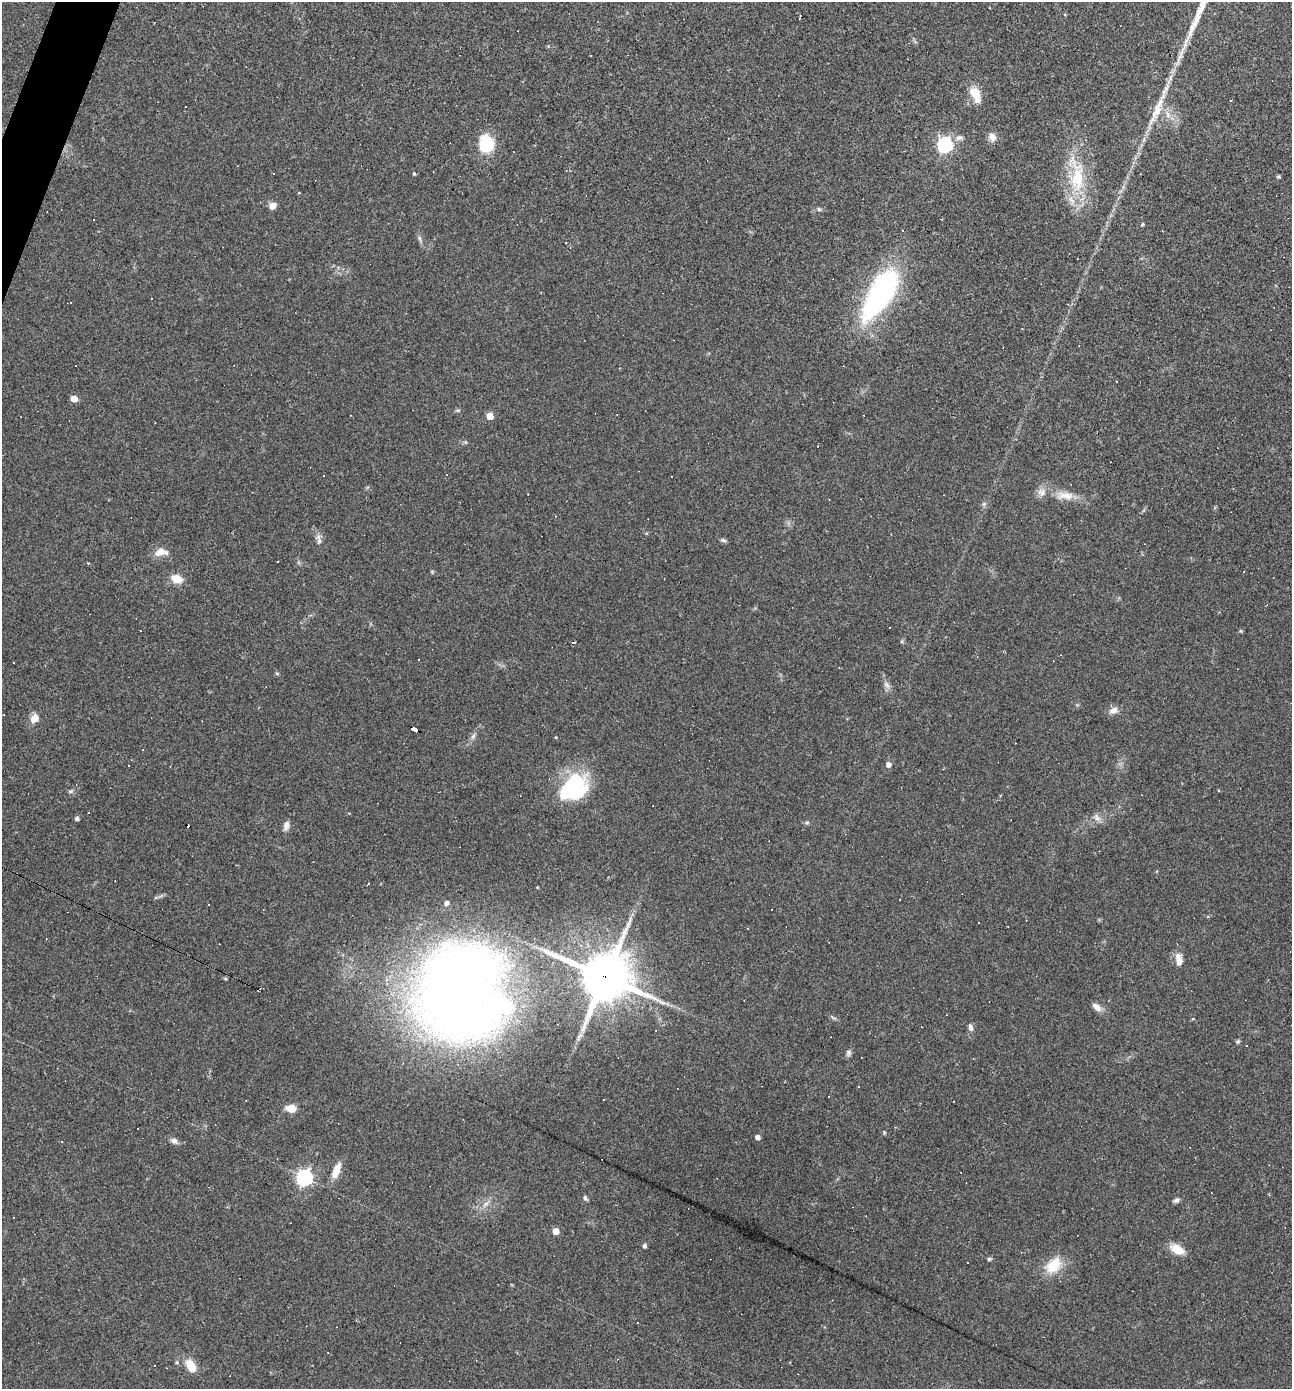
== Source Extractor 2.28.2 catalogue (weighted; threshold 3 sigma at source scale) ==
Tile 11 of 4 x 4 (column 3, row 3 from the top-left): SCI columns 2715-4004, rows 1389-2775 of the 5563 x 5550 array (HDU 1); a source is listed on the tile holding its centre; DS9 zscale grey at full resolution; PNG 1294 x 1391 px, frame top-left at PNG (2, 2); no overlay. Shown black and unused: <1% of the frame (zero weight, under 2 of 3 exposures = <1% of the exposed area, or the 3 px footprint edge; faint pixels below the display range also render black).
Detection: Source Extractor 2.28.2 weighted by HDU 2 'WHT'; one run over the whole footprint, this tile lists its part. Background 0.082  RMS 0.0066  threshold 0.0296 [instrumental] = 3 sigma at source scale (4.5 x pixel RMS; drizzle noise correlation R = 1.50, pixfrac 1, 0.05/0.05 arcsec/px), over >= 5 px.
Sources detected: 117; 44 cosmic-ray / hot-pixel residue — not listed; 2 inside a brighter listed object's ellipse — not listed separately; the other 71 listed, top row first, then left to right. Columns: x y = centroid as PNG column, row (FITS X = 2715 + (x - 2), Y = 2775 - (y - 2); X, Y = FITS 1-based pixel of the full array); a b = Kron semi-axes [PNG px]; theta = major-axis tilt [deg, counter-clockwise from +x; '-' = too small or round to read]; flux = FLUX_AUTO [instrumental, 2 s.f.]
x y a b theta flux
975 94 21 10 -66 11
1231 100 3 2 - 0.86
1157 110 44 10 64 17
992 137 11 9 -65 4.1
959 138 11 7 7 2.8
486 144 20 17 -85 24
945 145 7 6 - 150
566 171 3 3 - 0.55
414 174 4 4 - 0.72
1278 177 7 3 -8 0.77
1077 178 59 20 -83 39
272 206 8 7 - 4.4
819 209 7 5 -13 1.2
1142 224 4 3 - 0.99
419 238 8 4 -59 1.4
880 294 59 21 58 140
74 398 5 5 - 8.7
458 410 6 4 17 0.89
490 416 5 5 - 11
528 494 2 2 - 0.44
1065 495 25 11 -8 9.7
984 504 6 6 - 1.3
319 539 16 6 -79 3.3
723 540 8 5 -11 1.3
160 552 16 8 9 6.9
277 562 2 2 - 0.52
176 579 11 7 -20 11
574 642 4 2 - 1.4
277 674 5 4 - 0.89
887 685 11 6 -40 2.6
1114 710 12 8 19 4
35 718 7 6 - 8.4
415 730 6 4 -24 66
473 736 9 4 55 1.8
888 764 5 5 - 3.3
574 787 34 25 42 52
70 792 7 5 5 1.3
77 818 4 4 - 1.8
1097 818 11 7 -72 3
807 823 6 5 - 1.1
286 825 11 7 77 3.4
115 881 2 2 - 0.34
208 904 2 2 - 0.43
1179 960 16 8 -80 6.2
605 977 18 17 - 2800
460 995 99 85 -85 680
1097 1007 13 7 -38 4.1
970 1027 10 6 -79 2.3
1238 1041 6 5 - 0.99
848 1053 9 7 82 1.9
829 1097 3 2 - 0.58
604 1100 3 3 - 3.2
953 1102 3 2 - 0.59
291 1108 10 8 -8 7.4
137 1129 3 3 - 1.3
884 1132 5 3 - 0.62
757 1137 4 4 - 3.9
174 1141 9 7 -43 2.6
336 1171 19 8 67 8.6
304 1177 7 6 - 170
585 1198 7 5 -90 1.4
1176 1200 9 5 22 1.7
556 1231 5 5 - 7.4
644 1246 5 5 - 1.4
1177 1249 17 9 -30 9.6
989 1259 6 5 - 1
967 1263 3 2 - 0.52
1053 1265 25 17 43 16
638 1323 3 2 - 0.4
177 1362 5 3 - 0.81
191 1365 11 7 -59 14
Overlapping masked pixels (flux is a lower limit): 3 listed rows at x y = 415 730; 605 977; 460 995